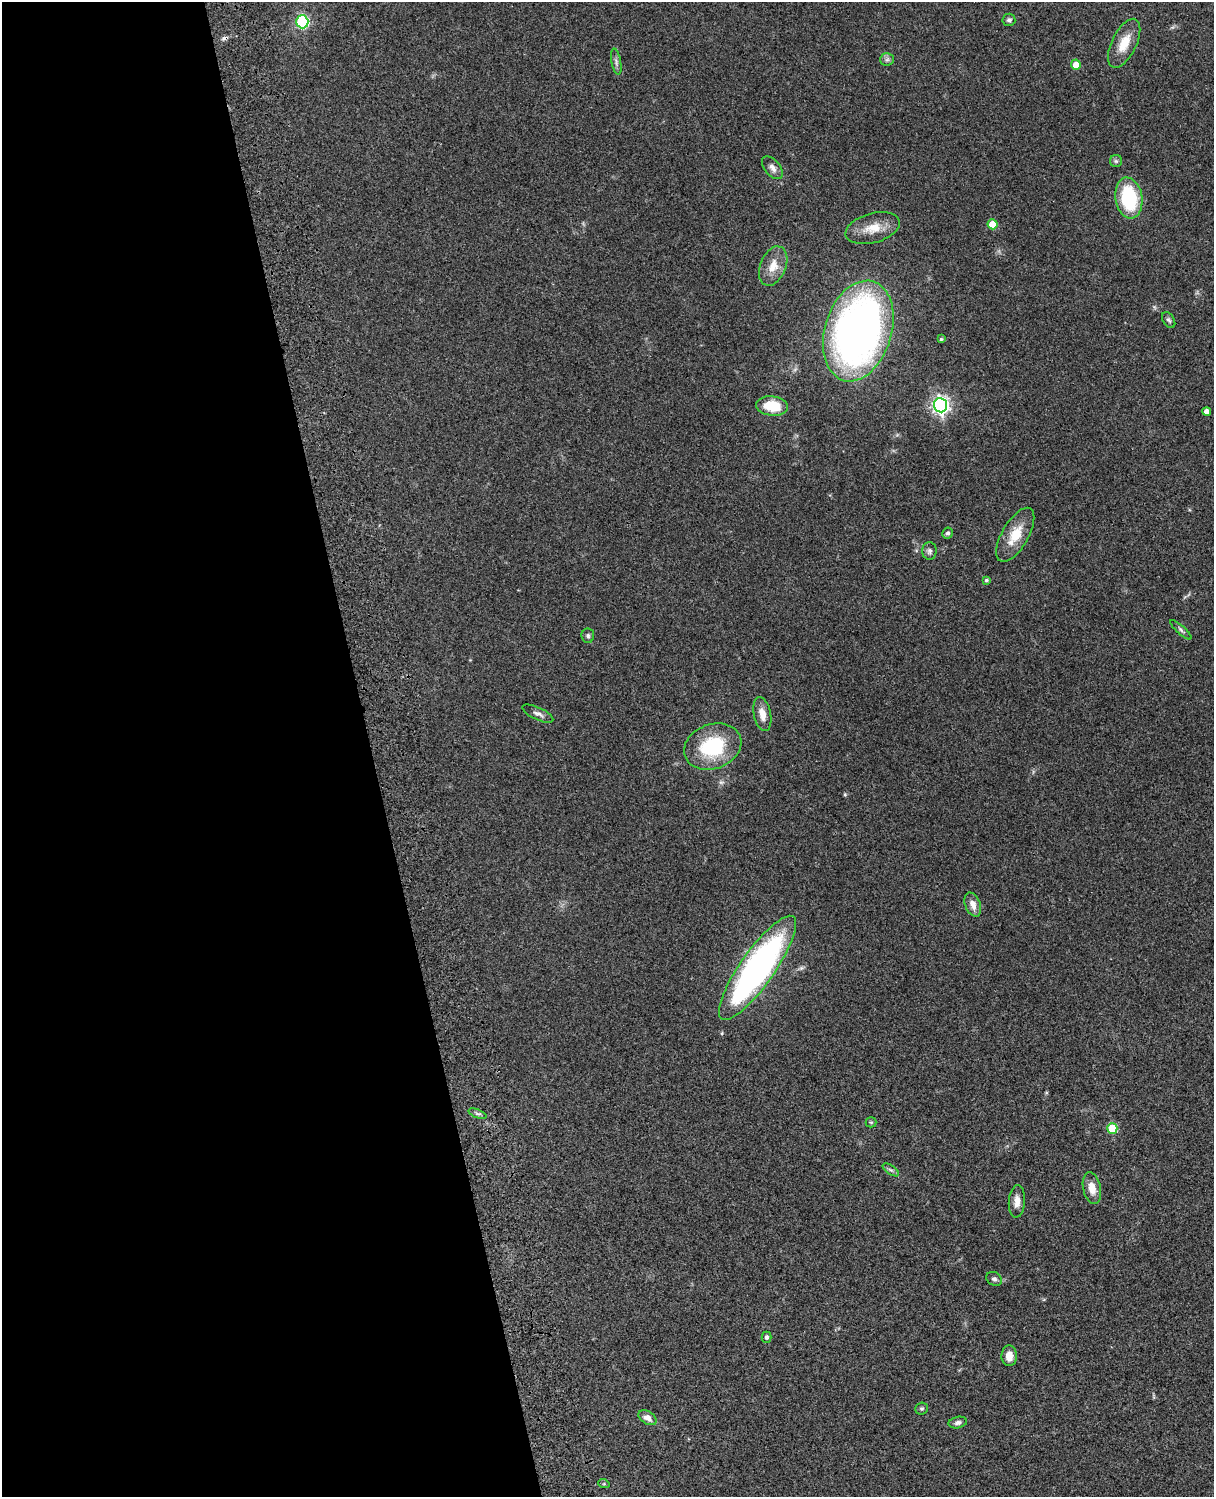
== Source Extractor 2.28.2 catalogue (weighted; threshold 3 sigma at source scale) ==
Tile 5 of 4 x 3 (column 1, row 2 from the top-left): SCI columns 122-1333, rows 1772-3266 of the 5088 x 4924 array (HDU 1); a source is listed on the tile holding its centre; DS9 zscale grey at full resolution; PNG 1216 x 1499 px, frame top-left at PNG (2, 2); each listed source drawn as its Kron ellipse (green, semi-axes under 4 px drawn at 4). Shown black and unused: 31% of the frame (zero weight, under 3 of 4 exposures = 6% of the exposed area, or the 3 px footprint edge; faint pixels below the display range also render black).
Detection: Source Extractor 2.28.2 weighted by HDU 2 'WHT'; one run over the whole footprint, this tile lists its part. Background 0.0847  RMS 0.006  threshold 0.027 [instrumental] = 3 sigma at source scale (4.5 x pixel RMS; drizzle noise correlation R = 1.50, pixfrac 1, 0.05/0.05 arcsec/px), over >= 5 px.
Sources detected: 43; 1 cosmic-ray / hot-pixel residue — neither listed nor drawn; the other 42 listed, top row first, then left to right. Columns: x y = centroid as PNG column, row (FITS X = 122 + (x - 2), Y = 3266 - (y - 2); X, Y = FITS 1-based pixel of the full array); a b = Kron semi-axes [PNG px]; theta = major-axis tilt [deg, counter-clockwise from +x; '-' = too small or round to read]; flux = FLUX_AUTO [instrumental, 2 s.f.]
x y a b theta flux
1009 20 6 6 - 1.6
302 22 6 6 - 62
1124 43 26 12 64 11
887 59 6 6 - 1.6
616 62 13 4 -79 2
1076 65 5 5 - 5.8
1116 161 6 6 - 1.2
772 168 13 7 -49 3.2
1129 198 21 13 -81 40
993 224 5 5 - 15
873 228 28 14 16 11
773 266 20 13 68 9
1169 320 9 5 -58 1.4
858 331 52 33 73 330
941 339 4 4 - 0.74
940 405 7 6 - 230
772 406 16 9 -6 17
1207 411 4 4 - 3.5
948 533 5 5 - 1.4
1015 535 30 13 60 14
929 551 9 7 89 1.8
986 580 3 3 - 0.9
1181 630 13 4 -42 1.5
588 636 7 6 - 1.5
538 714 17 6 -25 2.8
762 714 17 8 -79 6.1
713 746 29 22 20 39
973 905 12 7 -69 4.7
757 968 62 17 55 220
477 1114 9 3 -21 1.2
871 1122 5 5 - 0.81
1112 1128 5 5 - 27
891 1170 9 4 -35 1.3
1092 1188 16 9 -78 7.2
1017 1201 16 8 85 4.7
994 1279 8 6 -31 1.6
767 1337 5 5 - 1.6
1009 1356 10 7 90 5.4
921 1409 6 6 - 1.1
647 1418 10 6 -32 3.9
958 1422 9 5 12 1.8
604 1484 6 3 -18 0.64